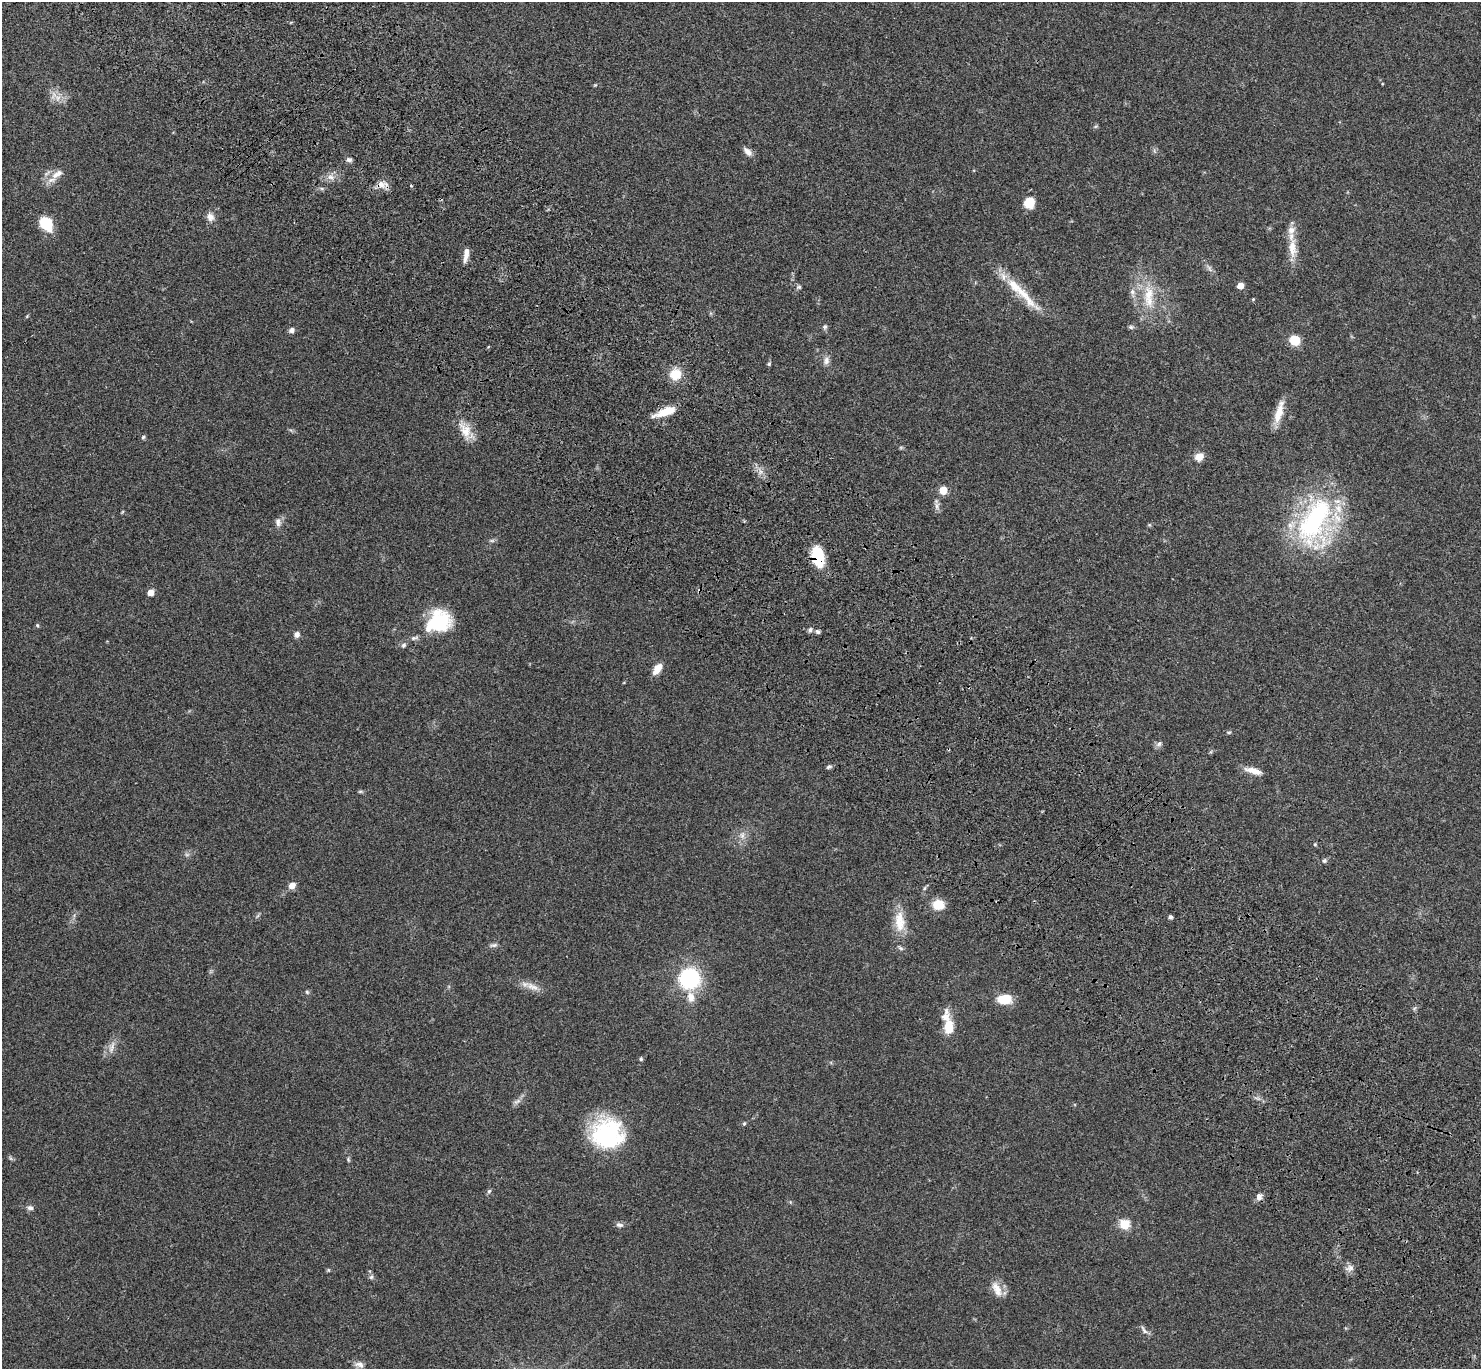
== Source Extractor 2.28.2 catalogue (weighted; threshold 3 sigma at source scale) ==
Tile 6 of 4 x 4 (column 2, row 2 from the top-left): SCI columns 1578-3056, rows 2982-4348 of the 6115 x 6104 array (HDU 1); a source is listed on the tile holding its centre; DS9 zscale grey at full resolution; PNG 1483 x 1371 px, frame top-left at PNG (2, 2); no overlay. Shown black and unused: <1% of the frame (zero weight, under 3 of 4 exposures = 6% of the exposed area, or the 3 px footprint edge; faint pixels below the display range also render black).
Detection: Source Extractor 2.28.2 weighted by HDU 2 'WHT'; one run over the whole footprint, this tile lists its part. Background 0.051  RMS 0.0054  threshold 0.0242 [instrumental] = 3 sigma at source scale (4.5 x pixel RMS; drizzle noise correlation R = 1.50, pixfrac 1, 0.05/0.05 arcsec/px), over >= 5 px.
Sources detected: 93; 2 too faint to see at this stretch — not listed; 3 inside a brighter listed object's ellipse — not listed separately; the other 88 listed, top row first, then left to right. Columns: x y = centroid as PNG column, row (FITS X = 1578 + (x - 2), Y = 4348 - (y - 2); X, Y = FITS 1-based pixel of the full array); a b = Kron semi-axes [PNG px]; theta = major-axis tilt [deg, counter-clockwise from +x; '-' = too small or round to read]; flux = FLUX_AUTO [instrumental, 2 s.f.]
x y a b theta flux
595 85 4 4 - 0.5
58 98 12 9 -70 4.1
1096 126 6 4 43 0.7
748 151 13 7 -45 2.8
349 160 7 6 - 1.5
57 174 20 9 35 5.7
331 177 10 7 -4 2.9
381 185 15 10 -2 4.4
411 186 4 2 - 0.47
1029 203 12 10 64 8.4
210 217 11 9 -74 3.4
46 224 14 10 -54 17
1292 248 30 11 -89 9.5
466 255 17 6 82 4.1
1209 268 12 5 -56 1.9
1240 286 5 5 - 6.2
799 287 8 6 2 1.1
1016 287 44 13 -44 16
1132 292 12 8 -84 3.1
1149 294 32 15 80 16
1253 299 4 4 - 0.46
27 316 5 4 - 0.5
825 327 7 6 - 1.2
1131 327 8 5 -1 1.1
292 330 7 6 - 2
1295 340 10 9 - 9.2
826 361 11 8 82 2.7
769 364 6 4 50 0.76
675 374 11 11 - 11
665 412 24 8 21 11
1279 412 30 8 74 8.2
466 431 29 14 -58 8.7
143 437 6 5 - 0.93
1199 457 11 10 - 4.5
760 472 7 4 72 1.6
943 490 6 5 - 11
937 506 11 6 86 2.1
122 512 6 3 71 0.5
1315 521 69 38 62 88
278 522 12 7 -82 2.6
492 540 8 4 0 0.96
817 557 19 12 -76 22
150 592 6 5 - 4.8
438 621 29 23 25 30
37 625 6 5 - 0.72
810 630 6 6 - 1.5
818 631 6 5 - 1.2
297 634 7 6 - 2.3
404 645 7 6 - 1.4
657 669 12 7 53 6.5
1229 732 7 3 -7 0.72
1159 744 9 6 30 1.6
829 767 7 5 39 1
1254 771 22 7 -16 5.5
360 791 8 4 0 0.75
742 835 11 7 90 2.8
1315 844 5 5 - 0.54
1324 861 7 6 - 1.1
292 885 7 6 - 4.2
938 905 13 11 -4 8.2
1170 917 4 4 - 1.4
900 921 30 14 -85 12
494 945 12 5 12 1.5
690 978 12 12 - 73
532 987 23 8 -25 5
307 992 5 5 - 0.84
691 997 14 9 -77 5.1
1004 999 13 8 4 15
1414 1008 7 4 45 0.87
949 1027 18 11 86 10
112 1047 19 7 76 3.9
641 1059 5 5 - 0.79
517 1101 12 6 25 2.1
744 1123 5 4 - 0.67
607 1134 35 32 -14 54
10 1158 7 4 -71 0.78
348 1160 7 4 -71 0.74
489 1191 5 5 - 0.97
1259 1197 9 8 - 2.5
30 1208 9 6 -6 1.7
1125 1224 6 6 - 27
620 1225 11 6 -11 1.7
1350 1268 12 8 18 2.6
328 1270 6 4 46 0.62
371 1277 7 6 - 1.1
997 1289 23 10 -65 6.3
1144 1330 14 5 -53 1.9
359 1364 14 8 -15 2.8
Overlapping masked pixels (flux is a lower limit): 3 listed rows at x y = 381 185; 665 412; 817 557